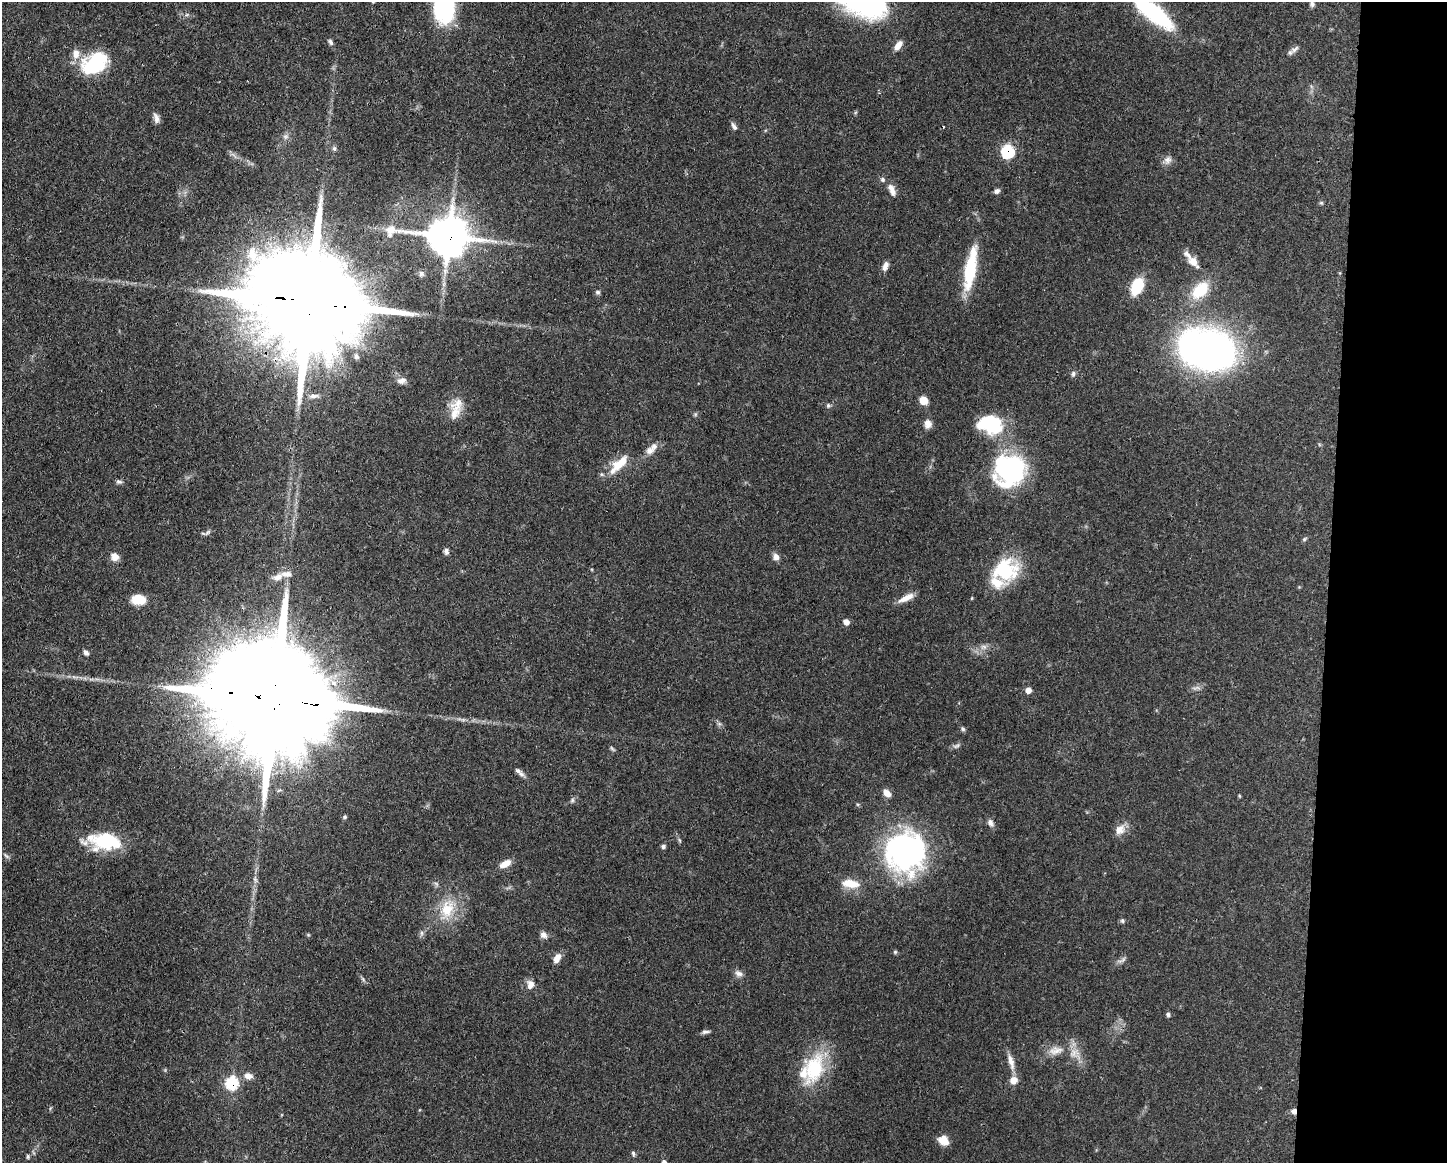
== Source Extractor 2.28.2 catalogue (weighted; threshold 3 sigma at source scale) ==
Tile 9 of 3 x 4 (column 3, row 3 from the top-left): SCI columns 3002-4446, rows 1167-2327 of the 4670 x 4657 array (HDU 1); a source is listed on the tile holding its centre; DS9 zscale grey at full resolution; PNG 1449 x 1165 px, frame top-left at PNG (2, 2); no overlay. Shown black and unused: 8% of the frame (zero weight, under 3 of 4 exposures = <1% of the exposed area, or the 3 px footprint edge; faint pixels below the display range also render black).
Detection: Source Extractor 2.28.2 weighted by HDU 2 'WHT'; one run over the whole footprint, this tile lists its part. Background 0.0551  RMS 0.0033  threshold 0.0148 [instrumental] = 3 sigma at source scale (4.5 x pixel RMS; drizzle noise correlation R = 1.50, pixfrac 1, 0.05/0.05 arcsec/px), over >= 5 px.
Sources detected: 104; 2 too faint to see at this stretch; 4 inside a brighter object's white glare — not listed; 9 inside a brighter listed object's ellipse — not listed separately; the other 89 listed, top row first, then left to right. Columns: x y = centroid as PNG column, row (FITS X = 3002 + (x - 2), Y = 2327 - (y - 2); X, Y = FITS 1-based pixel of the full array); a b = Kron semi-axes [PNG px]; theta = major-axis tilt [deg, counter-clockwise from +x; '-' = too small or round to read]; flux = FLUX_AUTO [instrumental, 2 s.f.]
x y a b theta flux
1312 4 7 6 - 0.84
444 7 28 18 90 38
1153 12 44 13 -40 41
331 42 9 5 -63 0.8
898 45 12 6 52 2.7
1295 49 15 6 38 1.5
95 63 32 22 31 20
156 118 13 7 -73 1.7
734 126 11 5 -58 0.99
285 136 8 8 - 1.2
334 149 7 5 -89 0.73
1008 151 7 7 - 25
1168 160 11 9 23 1.7
892 190 16 7 -65 2.6
997 191 7 5 28 1.1
1321 203 6 4 0 0.45
448 236 15 12 -5 1100
1193 261 16 9 -47 3.8
885 266 12 7 70 1.7
970 268 55 13 80 17
421 274 8 7 - 0.99
1137 286 13 8 62 16
1200 290 23 14 46 11
598 292 7 5 -1 0.69
311 302 40 24 -10 12000
1207 349 45 31 -13 190
356 356 7 6 - 0.94
1073 374 8 5 80 0.82
402 381 12 8 14 1.8
313 396 12 6 2 1.5
923 400 8 7 - 3.9
828 405 6 6 - 0.64
455 413 29 15 88 6.3
695 414 6 4 -46 0.51
928 424 11 9 82 2
990 424 26 19 -12 20
650 450 12 10 22 2
620 463 27 11 44 7.1
1010 470 31 28 40 50
119 482 8 6 -10 0.81
207 532 11 4 40 0.82
1304 539 6 5 - 0.52
446 551 7 5 -75 1.1
115 557 11 10 - 2.2
776 557 8 7 - 1.7
1005 570 24 21 8 24
278 577 14 8 31 2.4
906 598 21 7 27 3.3
138 600 14 10 1 6.5
846 622 7 7 - 1.7
983 647 11 6 12 1.5
86 653 7 5 -52 1.1
1028 690 6 6 - 1.9
277 699 42 27 -10 14000
963 729 5 5 - 0.62
956 746 11 5 18 0.94
518 771 12 6 -37 1.4
887 793 10 6 -40 2.6
572 800 6 5 - 0.67
345 817 5 4 - 0.47
990 823 10 7 -55 1.4
1120 830 15 12 55 3
105 841 35 19 -5 20
663 846 6 5 - 0.75
905 852 44 42 83 76
6 856 9 4 -48 0.61
505 864 14 7 26 3.2
850 884 23 10 -7 5.7
447 909 28 17 71 10
1122 921 6 5 - 0.59
422 933 7 4 -90 0.7
544 935 9 8 - 1.5
895 952 6 4 45 0.45
557 958 12 7 60 2.6
1122 960 16 4 33 1.1
739 973 11 7 -20 1.5
363 979 6 4 -47 0.59
530 984 11 9 88 2.2
1168 1014 6 5 - 0.63
706 1032 12 5 7 0.91
1056 1050 22 11 9 4.5
1011 1062 22 7 -76 2.8
814 1069 45 24 71 20
248 1076 11 7 -9 2.1
232 1083 8 7 - 22
1294 1111 7 7 - 1.4
943 1140 11 8 -32 4.1
633 1153 6 4 -76 0.66
28 1157 6 4 90 0.47
Overlapping masked pixels (flux is a lower limit): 6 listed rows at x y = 1008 151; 448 236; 311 302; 277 699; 232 1083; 1294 1111
Isophote crosses this tile's border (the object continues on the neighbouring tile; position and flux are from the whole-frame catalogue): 2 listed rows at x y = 444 7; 1153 12